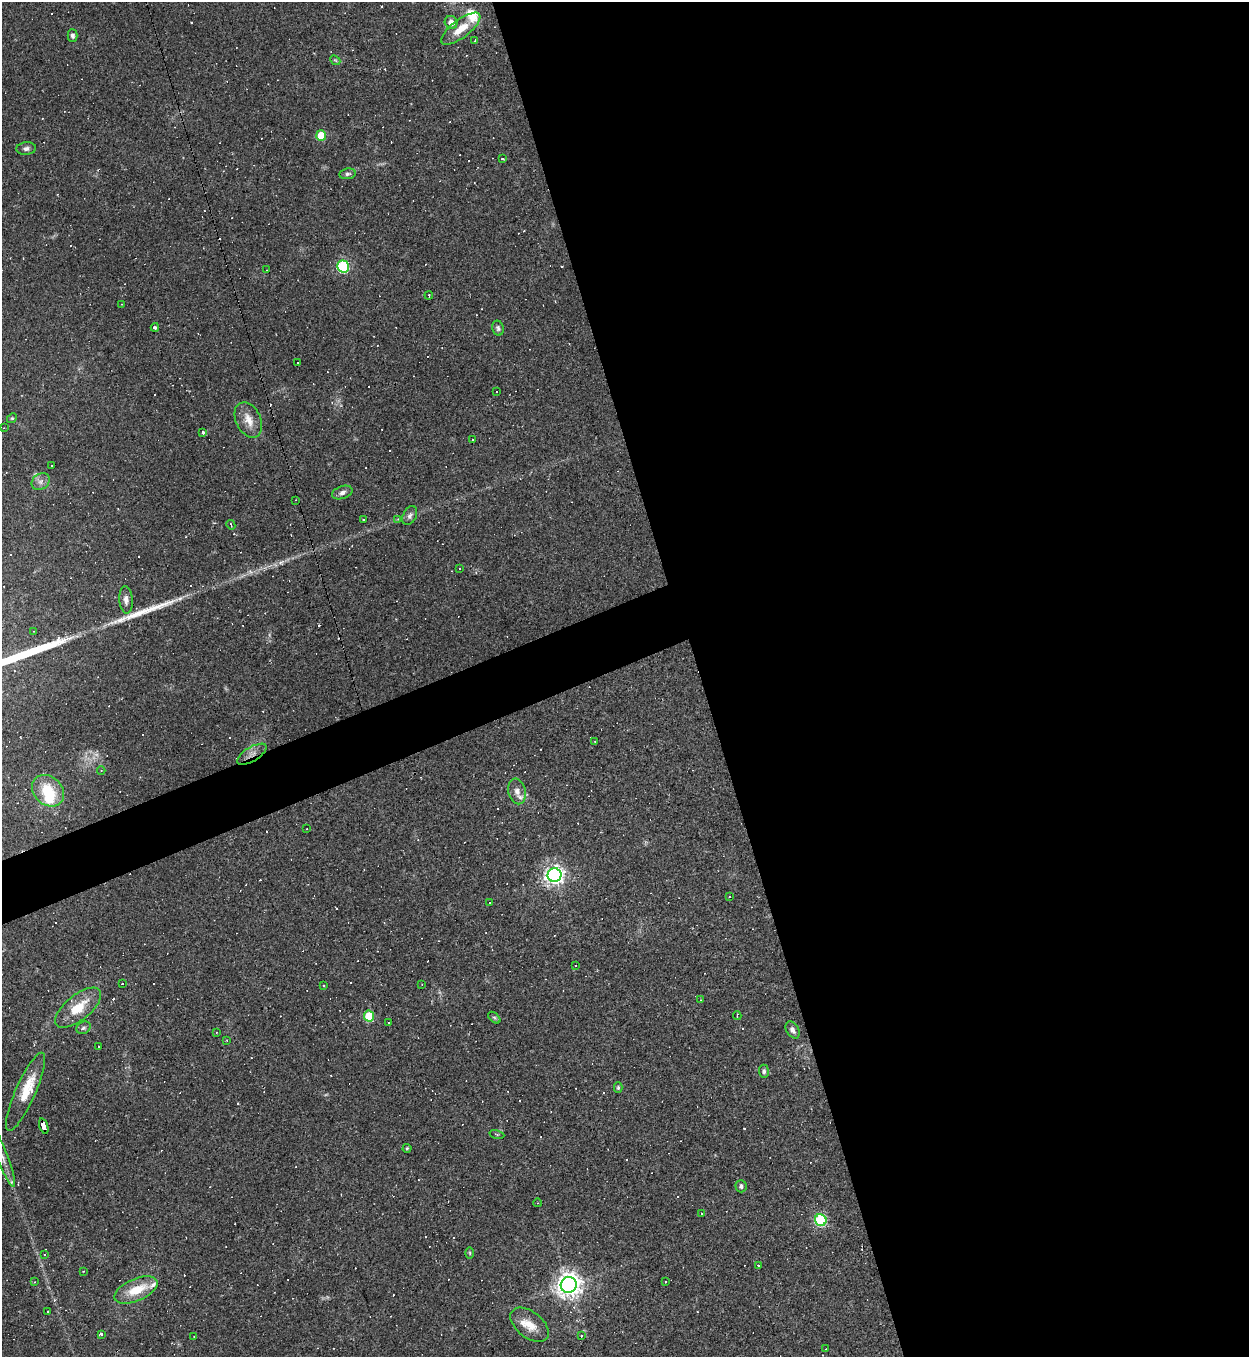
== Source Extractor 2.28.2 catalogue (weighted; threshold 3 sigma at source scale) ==
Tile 8 of 4 x 4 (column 4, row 2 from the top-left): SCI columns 3888-5134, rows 2712-4066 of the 5406 x 5422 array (HDU 1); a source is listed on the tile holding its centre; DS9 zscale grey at full resolution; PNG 1251 x 1359 px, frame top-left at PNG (2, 2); each listed source drawn as its Kron ellipse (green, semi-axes under 4 px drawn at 4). Shown black and unused: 47% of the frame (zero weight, under 2 of 3 exposures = <1% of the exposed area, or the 3 px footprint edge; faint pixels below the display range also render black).
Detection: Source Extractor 2.28.2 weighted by HDU 2 'WHT'; one run over the whole footprint, this tile lists its part. Background 0.0453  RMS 0.005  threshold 0.0224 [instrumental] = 3 sigma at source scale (4.5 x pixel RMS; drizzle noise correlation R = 1.50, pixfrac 1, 0.05/0.05 arcsec/px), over >= 5 px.
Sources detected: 166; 1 too faint to see at this stretch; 1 inside a brighter object's white glare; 76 cosmic-ray / hot-pixel residue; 2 long thin detections or spike segments (spike, bleed or trail) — neither listed nor drawn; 4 inside a brighter listed object's ellipse — not listed separately; the other 82 listed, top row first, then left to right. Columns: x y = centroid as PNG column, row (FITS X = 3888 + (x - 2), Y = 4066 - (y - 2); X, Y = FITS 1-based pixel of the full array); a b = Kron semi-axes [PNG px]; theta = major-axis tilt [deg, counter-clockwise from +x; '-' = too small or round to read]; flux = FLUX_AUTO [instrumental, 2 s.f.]
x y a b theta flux
451 22 7 6 - 4.1
461 29 23 9 37 9.5
72 35 6 5 - 1.2
475 41 3 2 - 0.73
335 60 6 4 -43 0.64
321 135 5 5 - 16
26 149 10 6 5 1.7
502 159 3 3 - 0.56
347 174 8 5 8 1.3
343 266 6 5 - 58
267 270 3 2 - 0.52
429 295 4 2 - 0.61
122 304 3 2 - 0.35
155 327 4 3 - 0.9
498 328 7 6 - 1.2
297 363 2 2 - 0.53
497 392 3 3 - 8.2
12 418 5 4 - 0.65
248 420 19 12 -65 6.8
4 428 2 2 - 0.3
202 432 3 3 - 3.7
472 440 3 3 - 1.2
51 466 3 2 - 0.43
41 482 10 7 38 2.4
342 493 10 6 19 2
295 500 2 2 - 0.32
410 516 10 6 64 1.6
398 519 4 4 - 0.52
363 520 2 2 - 0.4
231 525 5 2 - 0.52
460 568 2 2 - 0.42
126 600 13 6 -85 2.5
34 631 3 2 - 0.33
595 741 4 2 - 0.32
252 754 16 7 31 3.6
101 770 4 3 - 0.33
48 791 18 14 -42 15
517 791 13 8 -77 3.3
307 829 3 2 - 0.42
555 875 7 7 - 260
730 896 3 3 - 0.43
490 902 3 3 - 0.92
575 966 2 2 - 0.46
122 984 2 2 - 0.49
422 984 3 2 - 0.34
323 986 3 2 - 0.49
700 1000 3 2 - 0.3
78 1008 28 12 39 13
737 1015 4 2 - 0.68
369 1016 5 5 - 22
494 1018 7 4 -43 0.78
389 1023 3 3 - 2.8
83 1028 7 6 - 1.2
792 1030 9 6 -60 2.1
216 1032 3 3 - 0.5
227 1040 3 3 - 0.61
98 1046 3 3 - 11
764 1071 7 5 -86 1.1
618 1088 5 4 - 0.78
26 1092 42 10 66 13
44 1126 8 4 -72 68
497 1134 7 3 -13 0.47
407 1148 4 4 - 0.51
2 1157 32 5 -69 5.4
741 1186 6 5 - 1.3
538 1203 4 3 - 0.36
701 1213 3 2 - 0.5
821 1220 6 5 - 52
470 1253 6 4 -89 0.6
44 1255 3 2 - 0.45
758 1266 3 3 - 2.8
83 1271 2 2 - 0.38
34 1282 3 3 - 0.49
665 1282 3 3 - 0.78
569 1285 8 8 - 500
136 1290 23 11 23 12
48 1311 3 2 - 0.5
530 1325 22 13 -38 8.5
102 1334 3 3 - 3.7
581 1336 3 2 - 0.51
194 1337 3 2 - 0.29
826 1349 2 2 - 0.34
Overlapping masked pixels (flux is a lower limit): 2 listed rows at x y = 252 754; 44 1126
Isophote crosses this tile's border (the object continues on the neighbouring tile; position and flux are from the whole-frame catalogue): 1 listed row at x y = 2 1157